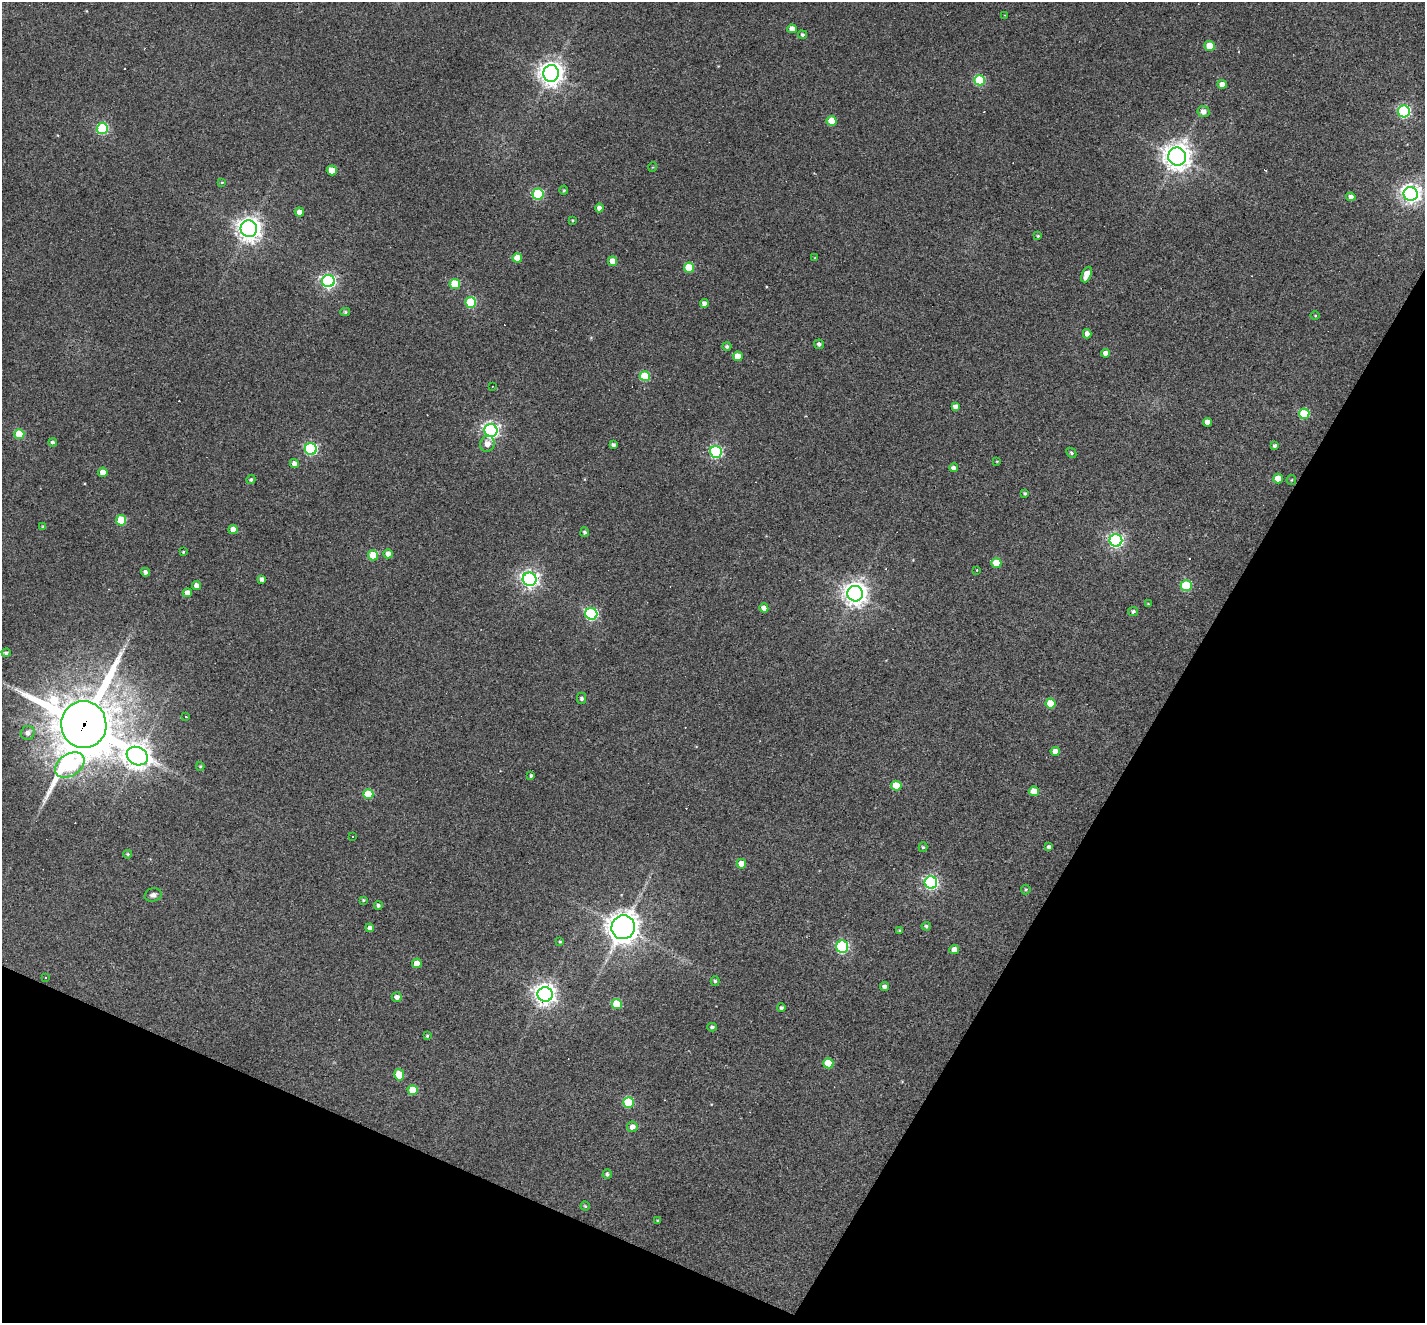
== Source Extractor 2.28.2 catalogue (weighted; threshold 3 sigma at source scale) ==
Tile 15 of 4 x 4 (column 3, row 4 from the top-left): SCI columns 2846-4268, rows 277-1597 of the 5690 x 5702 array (HDU 1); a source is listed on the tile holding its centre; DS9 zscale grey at full resolution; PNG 1427 x 1325 px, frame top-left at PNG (2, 2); each listed source drawn as its Kron ellipse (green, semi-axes under 4 px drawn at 4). Shown black and unused: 25% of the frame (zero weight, under 3 of 4 exposures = <1% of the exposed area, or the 3 px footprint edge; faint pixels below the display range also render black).
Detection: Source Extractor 2.28.2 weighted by HDU 2 'WHT'; one run over the whole footprint, this tile lists its part. Background 0.0564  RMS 0.0047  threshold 0.0211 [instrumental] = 3 sigma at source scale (4.5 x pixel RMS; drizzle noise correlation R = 1.50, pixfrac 1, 0.05/0.05 arcsec/px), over >= 5 px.
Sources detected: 144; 1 inside a brighter object's white glare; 11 cosmic-ray / hot-pixel residue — neither listed nor drawn; the other 132 listed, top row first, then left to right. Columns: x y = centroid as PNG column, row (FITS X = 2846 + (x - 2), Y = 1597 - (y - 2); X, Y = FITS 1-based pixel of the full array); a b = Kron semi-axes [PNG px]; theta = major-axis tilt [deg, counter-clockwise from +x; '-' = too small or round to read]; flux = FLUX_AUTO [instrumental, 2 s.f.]
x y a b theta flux
1005 15 3 3 - 0.37
792 29 4 4 - 3.8
802 35 4 4 - 0.95
1210 46 5 5 - 9.7
551 73 8 8 - 460
980 80 5 5 - 31
1222 84 4 4 - 4.5
1404 111 6 6 - 66
1203 112 6 5 - 2.6
831 121 5 5 - 10
102 128 5 5 - 46
1177 156 9 9 - 500
653 167 5 3 - 0.37
332 170 5 5 - 7.6
222 182 4 3 - 0.44
564 190 4 4 - 0.51
538 194 5 5 - 44
1411 194 7 7 - 260
1351 197 4 4 - 2.3
599 208 4 4 - 2.2
299 212 4 4 - 3
572 220 4 3 - 0.53
249 229 8 8 - 390
1038 236 4 4 - 0.57
517 258 5 4 - 6.9
815 258 4 3 - 0.33
612 261 5 4 - 6.3
689 268 5 5 - 20
1087 275 8 4 66 5.6
328 281 6 6 - 120
455 284 5 5 - 18
471 302 5 5 - 30
704 303 4 4 - 2.3
345 312 5 4 - 0.76
1315 316 4 3 - 0.34
1087 334 4 4 - 2.3
819 344 5 4 - 1.4
727 346 4 4 - 1.1
1105 353 4 4 - 2.4
738 356 5 5 - 6.9
645 376 5 5 - 20
492 386 3 2 - 0.28
955 406 4 4 - 2.1
1304 414 5 5 - 22
1207 422 4 4 - 3.2
491 430 6 6 - 150
19 434 5 5 - 18
53 442 4 4 - 1.2
487 444 8 7 - 3.9
613 445 4 4 - 1.5
1275 445 4 3 - 0.97
311 449 6 6 - 78
716 452 6 6 - 66
1071 453 6 3 -46 0.76
997 461 3 3 - 0.38
294 463 4 4 - 2
954 468 4 4 - 1.7
103 472 4 4 - 5.2
251 479 4 4 - 0.91
1278 479 5 5 - 7.6
1291 480 5 4 - 0.55
1025 493 3 3 - 0.78
121 520 5 5 - 21
43 527 3 3 - 0.9
233 530 4 4 - 3.9
585 532 5 4 - 1
1116 540 6 6 - 110
183 552 3 3 - 0.49
388 554 4 4 - 3.1
373 555 5 5 - 16
996 563 5 5 - 10
977 570 4 3 - 0.32
146 572 4 4 - 1.7
262 579 4 4 - 1.7
530 579 7 6 - 200
197 585 4 4 - 2.8
1186 586 5 5 - 27
187 593 4 4 - 3.8
855 594 8 8 - 440
1148 604 4 2 - 0.32
764 608 5 4 - 2.7
1133 611 5 4 - 1
591 614 6 6 - 63
6 653 4 4 - 1.3
582 698 5 4 - 1.1
1051 703 5 5 - 13
186 716 3 2 - 0.37
84 725 23 22 - 3300
28 733 7 6 - 2.5
1055 751 4 4 - 4.3
137 756 11 9 -28 520
70 765 16 11 33 61
200 766 4 3 - 0.59
531 776 4 3 - 0.8
896 786 5 5 - 11
1034 791 5 4 - 6.4
368 794 5 5 - 16
353 836 3 3 - 2.1
923 847 5 4 - 0.74
1049 847 4 4 - 1.4
128 854 4 3 - 0.56
741 864 5 4 - 5.8
931 882 6 6 - 100
1026 890 5 5 - 0.69
153 895 8 6 15 1.7
363 900 4 3 - 0.61
378 905 4 4 - 1.1
926 926 4 4 - 0.95
623 927 12 11 - 550
370 928 4 4 - 1.8
900 930 3 3 - 0.61
560 942 4 4 - 0.6
842 947 6 6 - 67
954 950 5 4 - 3.5
417 963 5 5 - 8
45 977 3 3 - 1.9
715 981 5 4 - 0.76
885 986 4 4 - 1.8
545 994 7 7 - 330
397 997 5 4 - 2.3
617 1004 5 5 - 20
781 1008 4 4 - 1.1
712 1027 4 4 - 1
427 1036 3 3 - 0.65
828 1063 5 5 - 13
399 1075 6 5 - 12
413 1090 5 5 - 12
628 1103 5 5 - 27
632 1127 5 5 - 3.1
607 1174 5 4 - 1
585 1206 4 4 - 0.55
657 1220 4 4 - 0.48
Overlapping masked pixels (flux is a lower limit): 1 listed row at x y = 84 725